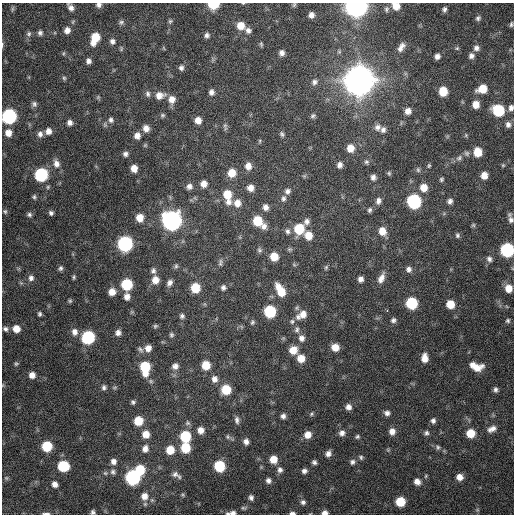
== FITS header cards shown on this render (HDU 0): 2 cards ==
NAXIS1  =                  512 / Axis length
NAXIS2  =                  512 / Axis length

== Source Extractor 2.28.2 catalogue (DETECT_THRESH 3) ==
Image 512 x 512 px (HDU 0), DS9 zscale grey, 1 PNG px = 1 image px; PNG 516 x 516 px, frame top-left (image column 1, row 512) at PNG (2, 3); no overlay
Background 491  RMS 15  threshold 44.6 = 3 sigma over >= 5 px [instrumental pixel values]
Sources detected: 239; all 239 listed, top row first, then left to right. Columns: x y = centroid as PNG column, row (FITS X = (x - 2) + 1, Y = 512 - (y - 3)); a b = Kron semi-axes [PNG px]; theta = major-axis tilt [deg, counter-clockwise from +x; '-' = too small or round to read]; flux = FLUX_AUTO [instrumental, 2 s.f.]
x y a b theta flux
213 4 7 5 -1 3.6e+04
99 5 6 6 - 3.1e+03
294 5 6 5 - 1.4e+03
356 6 9 7 -1 1.0e+06
396 6 9 7 -31 9.6e+03
70 7 8 5 -55 4.6e+03
12 9 10 4 85 1.8e+03
386 9 8 6 81 2.7e+03
444 9 6 5 - 2.7e+03
311 15 5 5 - 4.6e+03
478 18 7 6 - 2.4e+03
170 21 6 6 - 1.9e+03
121 22 8 6 28 2.4e+03
511 24 7 4 82 1.7e+03
241 25 8 8 - 1.2e+04
67 30 7 7 - 5.7e+03
248 30 8 6 -35 3.8e+03
40 33 7 6 - 3.0e+03
29 34 7 7 - 2.7e+03
207 35 7 6 - 3.1e+03
95 38 11 6 68 2.4e+04
112 41 7 7 - 3.6e+03
261 44 7 4 -81 1.4e+03
2 45 9 3 82 1.5e+03
401 47 14 7 58 6.8e+03
164 48 6 3 -70 9.7e+02
457 48 6 5 - 1.5e+03
476 48 8 7 - 4.3e+03
121 49 7 4 80 1.5e+03
64 53 6 3 70 1.2e+03
282 53 5 5 - 4.2e+03
437 56 6 6 - 4.3e+03
471 56 7 7 - 3.9e+03
88 61 5 5 - 3.5e+03
181 68 7 6 - 3.2e+03
64 78 6 5 - 1.6e+03
359 80 11 10 - 3.0e+06
314 82 9 7 24 3.8e+03
482 89 9 7 22 1.8e+04
443 91 7 7 - 2.1e+04
211 92 7 6 - 3.8e+03
148 94 9 7 -78 3.2e+03
159 95 12 9 8 9.6e+03
98 97 6 4 46 1.2e+03
172 99 9 8 - 8.4e+03
34 104 8 7 - 2.9e+03
476 104 7 6 - 9.3e+03
511 108 7 6 - 3.7e+03
498 110 8 7 - 6.0e+04
408 111 8 7 - 6.8e+03
162 115 6 5 - 1.8e+03
9 116 8 8 - 1.7e+05
313 116 7 5 30 2.1e+03
111 120 8 7 - 3.3e+03
198 120 6 6 - 7.8e+03
70 123 6 6 - 4.1e+03
225 125 7 6 - 2.1e+03
508 125 7 6 - 3.5e+03
377 127 9 9 - 5.3e+03
146 128 8 7 - 6.8e+03
383 130 8 7 - 4.0e+03
48 131 7 7 - 5.7e+03
8 133 7 7 - 7.6e+03
40 134 8 7 - 3.9e+03
282 134 7 5 -70 2.1e+03
466 135 5 5 - 1.2e+03
137 136 7 7 - 6.2e+03
260 141 6 4 89 1.2e+03
350 148 8 7 - 1.1e+04
478 152 8 7 - 1.9e+04
467 153 7 7 - 2.6e+03
125 154 6 6 - 3.3e+03
459 158 10 7 30 4.1e+03
366 162 7 6 - 2.3e+03
56 163 10 8 -70 6.2e+03
340 165 7 6 - 4.3e+03
503 165 5 4 - 1.1e+03
248 166 9 7 89 7.2e+03
429 166 6 4 88 1.5e+03
134 168 6 5 - 9.2e+03
418 170 8 6 -75 2.2e+03
232 173 8 8 - 1.4e+04
389 173 6 6 - 1.7e+03
41 175 8 8 - 9.7e+04
484 175 7 6 - 8.6e+03
304 176 6 4 44 1.3e+03
373 177 7 6 - 3.8e+03
441 179 6 5 - 1.7e+03
204 184 7 7 - 7.1e+03
189 186 7 7 - 4.2e+03
250 188 7 7 - 6.9e+03
424 188 9 8 - 1.2e+04
287 191 7 7 - 3.6e+03
227 194 10 8 -75 1.8e+04
34 197 6 5 - 1.8e+03
283 198 9 7 84 3.1e+03
378 201 8 6 79 4.3e+03
414 201 8 8 - 1.5e+05
450 201 7 6 - 3.8e+03
228 202 9 7 -2 5.0e+03
237 203 9 8 - 8.8e+03
266 207 8 6 -70 4.7e+03
370 210 6 5 - 2.2e+03
5 211 6 5 - 1.6e+03
51 213 5 5 - 2.4e+03
29 215 6 5 - 2.4e+03
140 218 8 7 - 1.2e+04
171 220 9 9 - 6.2e+05
511 220 10 7 -74 4.0e+03
257 221 8 8 - 2.7e+04
307 221 8 7 - 4.1e+03
473 225 5 5 - 1.5e+03
264 226 8 7 - 5.0e+03
299 229 9 8 - 3.6e+04
288 231 7 6 - 2.9e+03
382 231 9 8 - 1.2e+04
457 235 7 6 - 2.3e+03
308 236 9 8 - 1.2e+04
125 244 8 8 - 2.0e+05
289 249 7 5 -10 1.6e+03
259 250 7 6 - 2.2e+03
507 250 8 8 - 1.3e+05
274 257 7 6 - 1.7e+04
489 259 8 7 - 3.7e+03
220 263 11 5 79 2.7e+03
176 266 7 5 88 2.1e+03
326 267 7 5 64 1.6e+03
60 268 6 5 - 2.4e+03
408 269 8 7 - 4.1e+03
153 271 7 7 - 3.0e+03
74 277 6 4 81 1.4e+03
31 278 8 7 - 4.1e+03
381 278 14 7 65 7.6e+03
360 279 7 6 - 4.5e+03
155 280 8 7 - 9.5e+03
169 283 8 6 57 4.0e+03
127 284 7 7 - 5.4e+04
195 288 7 7 - 2.6e+04
223 288 7 6 - 3.0e+03
508 288 8 7 - 1.1e+04
280 290 13 7 -61 2.3e+04
112 292 7 7 - 8.6e+03
127 297 7 6 - 5.7e+03
70 301 6 5 - 1.4e+03
411 303 7 7 - 6.5e+04
450 304 7 7 - 1.6e+04
270 311 8 7 - 6.7e+04
387 311 3 2 - 3.0e+03
39 314 5 4 - 2.0e+03
302 315 14 8 32 1.1e+04
182 316 6 6 - 2.5e+03
393 320 7 6 - 2.9e+03
292 321 7 7 - 2.4e+03
508 321 6 5 - 1.8e+03
252 322 7 5 64 2.0e+03
155 326 5 5 - 1.6e+03
5 329 7 6 - 2.9e+03
16 329 7 7 - 1.1e+04
297 330 9 6 77 3.1e+03
75 332 9 8 - 6.0e+03
118 333 7 6 - 4.1e+03
171 335 6 5 - 1.9e+03
88 337 8 7 - 1.0e+05
301 338 8 7 - 5.0e+03
335 347 7 6 - 1.1e+04
148 348 7 7 - 6.9e+03
140 349 9 6 -34 2.4e+03
293 350 8 7 - 1.4e+04
301 358 7 7 - 1.2e+04
424 358 9 6 -88 9.0e+03
16 364 6 4 42 1.5e+03
206 365 7 7 - 1.8e+04
473 365 7 6 - 5.9e+03
175 366 8 7 - 4.8e+03
145 367 12 7 -88 4.2e+04
477 368 14 8 12 1.2e+04
32 375 6 6 - 6.4e+03
214 379 8 7 - 5.3e+03
104 387 7 6 - 2.6e+03
226 390 7 7 - 3.0e+04
495 390 7 5 88 3.0e+03
133 402 4 4 - 2.0e+03
348 407 7 6 - 5.0e+03
387 413 7 6 - 3.9e+03
311 414 6 4 51 1.4e+03
283 416 6 5 - 3.3e+03
237 420 9 5 -83 3.3e+03
138 421 7 7 - 2.4e+04
433 421 7 6 - 3.1e+03
187 423 8 7 - 2.3e+03
492 429 12 7 24 6.1e+03
201 430 7 7 - 6.8e+03
392 431 8 7 - 6.7e+03
342 433 8 8 - 4.5e+03
426 433 7 6 - 2.6e+03
471 433 7 7 - 1.9e+04
146 434 8 7 - 1.1e+04
308 435 7 7 - 9.2e+03
185 436 7 7 - 4.7e+04
228 437 7 5 -84 1.8e+03
357 437 6 5 - 1.8e+03
246 441 6 5 - 4.5e+03
47 446 7 7 - 3.9e+04
438 447 7 6 - 2.3e+03
185 448 8 7 - 3.1e+04
145 449 9 7 77 5.9e+03
170 450 8 7 - 1.8e+04
328 453 7 6 - 4.4e+03
361 457 6 5 - 1.9e+03
273 459 7 6 - 1.3e+04
113 461 7 7 - 5.0e+03
314 462 4 4 - 2.5e+03
352 462 7 7 - 3.0e+03
63 466 8 7 - 5.1e+04
219 466 7 7 - 4.9e+04
140 469 8 7 - 2.9e+04
280 470 8 7 - 3.6e+03
304 471 6 5 - 3.2e+03
113 472 8 7 - 3.1e+03
105 473 7 6 - 2.2e+03
176 475 14 7 -28 4.8e+03
132 477 8 8 - 1.9e+05
460 477 6 6 - 7.8e+03
6 478 5 5 - 1.5e+03
268 481 6 6 - 3.8e+03
417 482 8 7 - 6.4e+03
55 484 6 6 - 5.2e+03
183 495 6 5 - 1.5e+03
144 496 10 9 - 1.0e+04
251 497 7 6 - 3.3e+03
400 501 7 7 - 2.6e+04
303 502 6 6 - 2.8e+03
244 508 8 5 0 2.0e+03
93 512 5 5 - 2.3e+03
228 513 6 4 -15 1.8e+03
233 513 7 5 2 3.9e+03
292 513 6 3 0 3.2e+03
325 513 6 4 6 4.6e+03
46 514 9 2 -1 2.4e+03
At the frame edge (FLAGS 8, measured only in part): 16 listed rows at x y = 213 4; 99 5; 356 6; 396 6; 70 7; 241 25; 2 45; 511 108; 9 116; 507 250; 93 512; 228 513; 233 513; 292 513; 325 513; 46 514